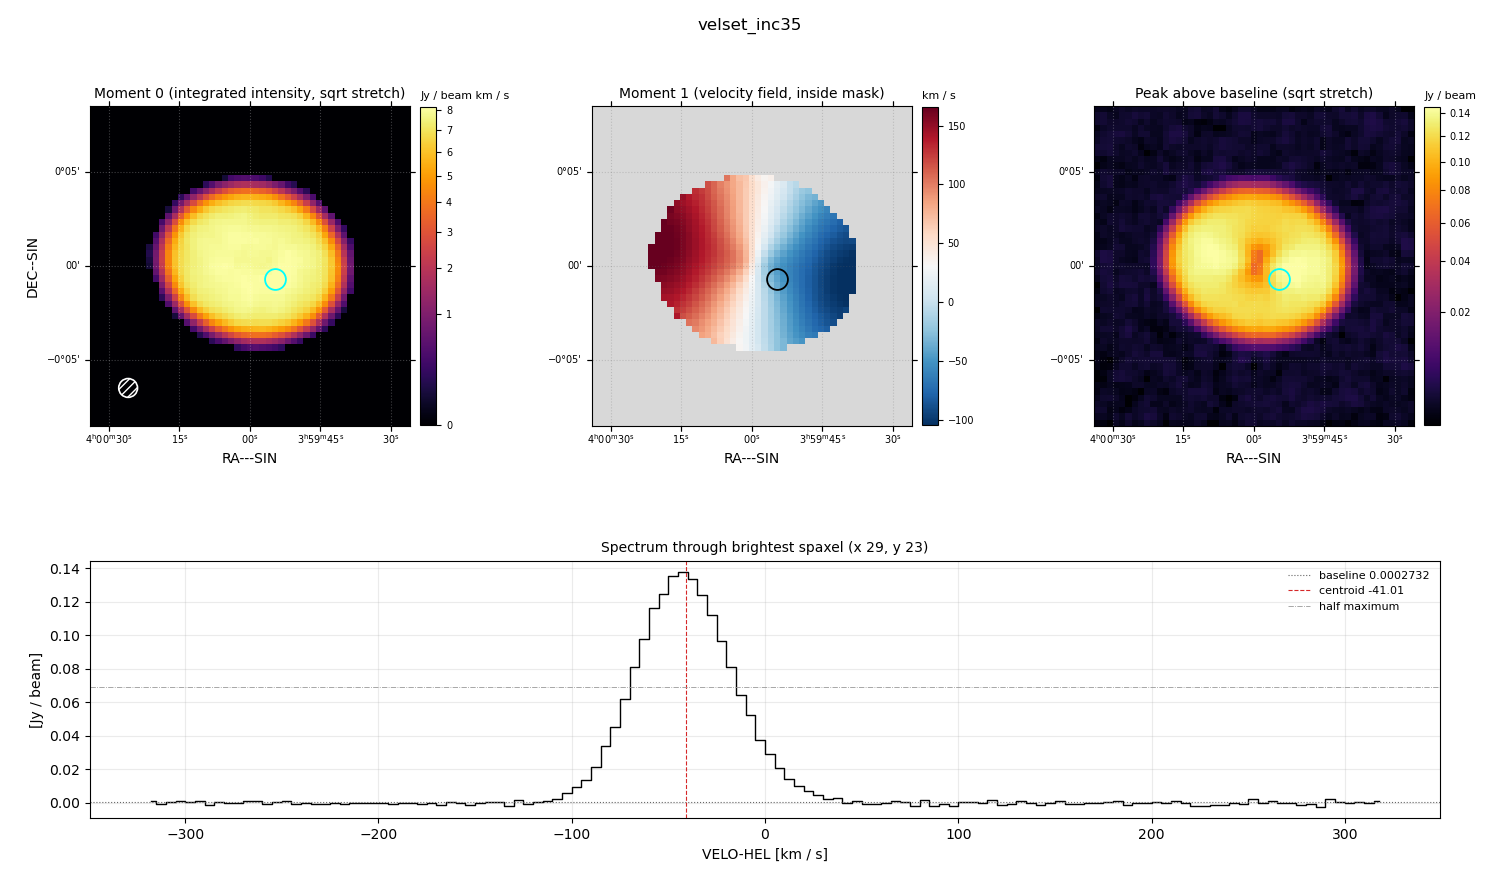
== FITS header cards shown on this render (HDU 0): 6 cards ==
OBJECT  = 'velset_inc35'
BUNIT   = 'JY/BEAM '           /
CTYPE1  = 'RA---SIN'           /
CTYPE2  = 'DEC--SIN'           /
CTYPE3  = 'VELO-HEL'           /
CUNIT3  = 'km/s    '           /

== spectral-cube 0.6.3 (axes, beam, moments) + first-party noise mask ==
SpectralCube HDU 0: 128 channels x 51 x 51 spaxels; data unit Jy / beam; figure title: velset_inc35
Units: BUNIT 'JY/BEAM' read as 'Jy/beam' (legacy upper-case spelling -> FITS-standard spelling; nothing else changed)
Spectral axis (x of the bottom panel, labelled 'VELO-HEL [km / s]'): -317 .. 317 km / s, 128 channels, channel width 5 km / s
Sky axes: RA---SIN/DEC--SIN; field 17' x 17' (20 arcsec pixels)
Beam (drawn as the hatched ellipse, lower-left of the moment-0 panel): BMAJ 60 arcsec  BMIN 60 arcsec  BPA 0 deg
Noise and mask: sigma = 1.0e-03 Jy / beam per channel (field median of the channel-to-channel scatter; agrees with the line-free scatter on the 1878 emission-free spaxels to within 1%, no correlation factor applied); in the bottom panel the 101 channels outside the line scatter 1.1e-03 Jy / beam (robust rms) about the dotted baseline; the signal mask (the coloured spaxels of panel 2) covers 28% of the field
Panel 1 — Moment 0 (line voxels x channel width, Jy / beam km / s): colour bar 0 .. 8.15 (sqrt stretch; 0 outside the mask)
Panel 2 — Moment 1 (intensity-weighted velocity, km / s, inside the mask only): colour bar -105 .. 166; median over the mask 32
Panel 3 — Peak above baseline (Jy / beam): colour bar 0.0018 .. 0.145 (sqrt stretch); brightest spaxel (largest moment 0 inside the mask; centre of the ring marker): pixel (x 29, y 23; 0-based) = FK5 03h59m54s -00d00m40s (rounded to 2 s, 20 arcsec steps: no finer than the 20 arcsec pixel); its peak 0.137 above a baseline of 0.0002732
Panel 4 — spectrum at that spaxel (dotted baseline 0.0002732 Jy / beam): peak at -42 km / s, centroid -41.01 km / s (red dashed line; intensity-weighted over the run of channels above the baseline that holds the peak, -120 .. 40 km / s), W50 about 55 km / s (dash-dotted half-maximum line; edge to edge of the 11 channels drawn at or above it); detected line -105 .. 30 km / s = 27 of 128 channels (21%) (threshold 4 sigma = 0.0042 Jy / beam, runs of >= 3 channels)